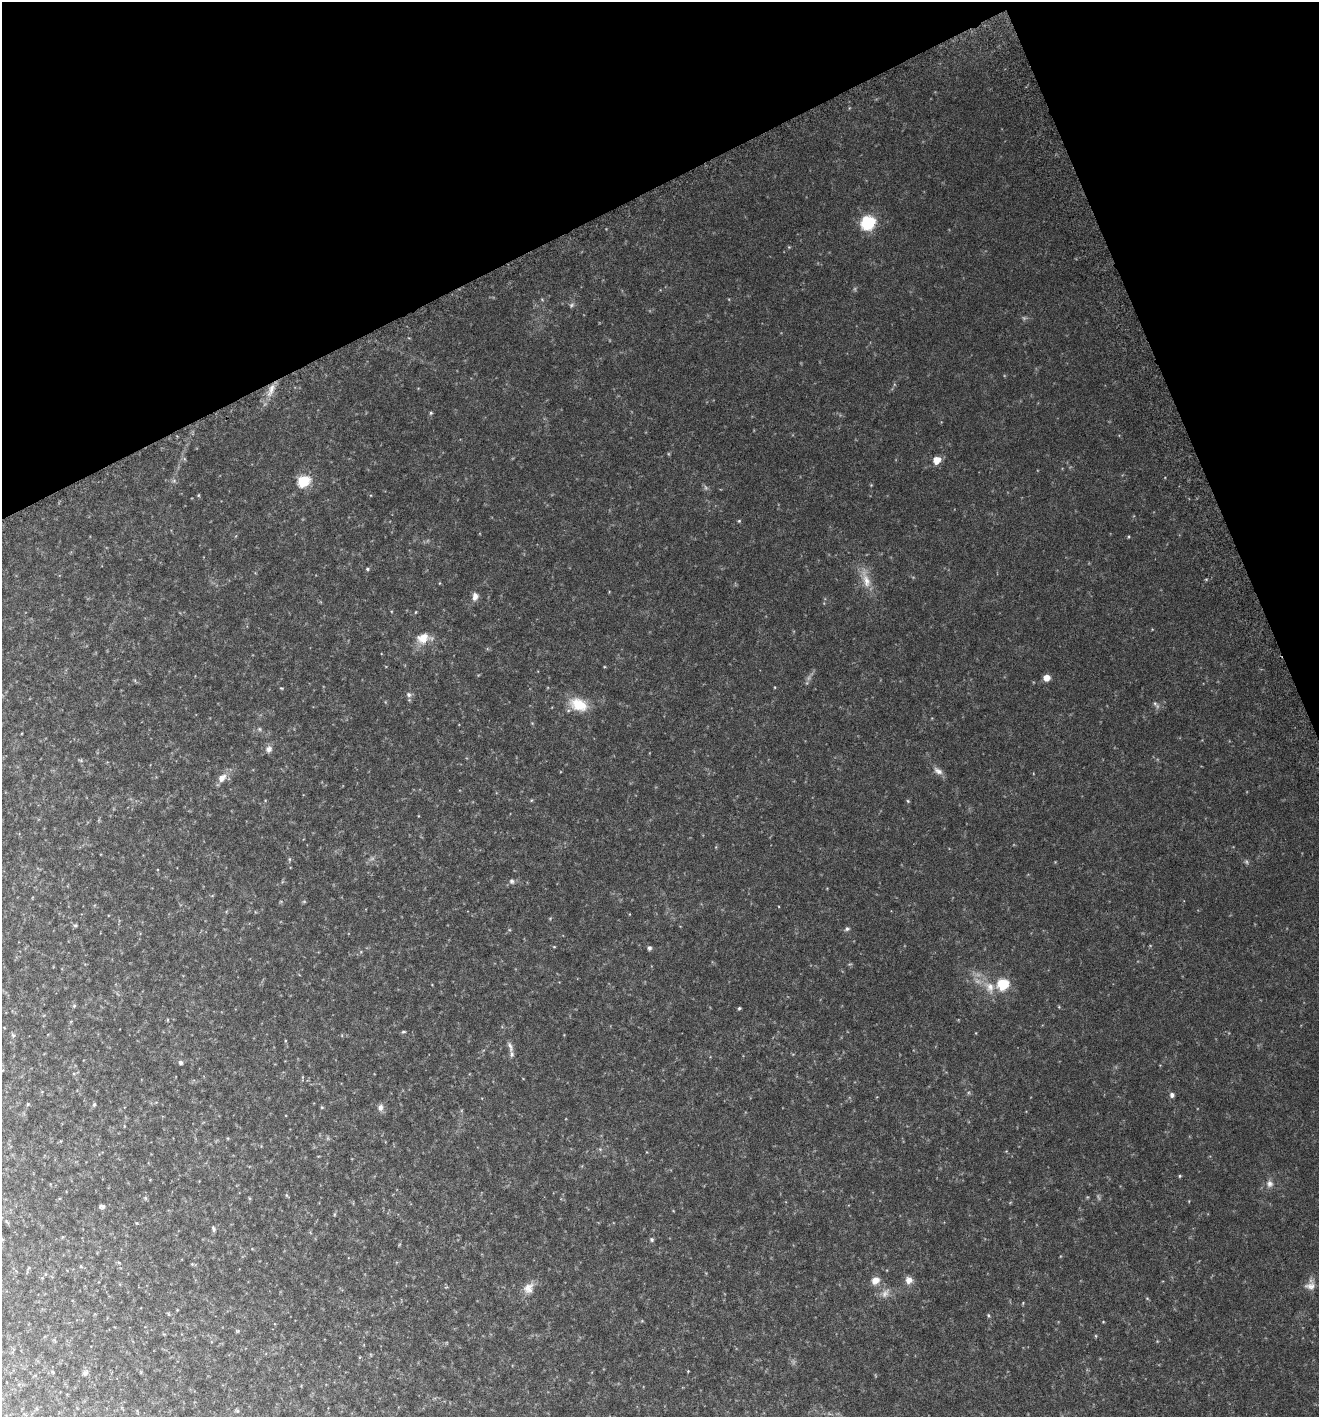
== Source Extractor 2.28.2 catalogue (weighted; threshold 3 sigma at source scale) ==
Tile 3 of 4 x 4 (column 3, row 1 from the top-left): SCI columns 2835-4151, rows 4281-5695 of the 5597 x 5730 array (HDU 1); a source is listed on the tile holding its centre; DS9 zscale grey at full resolution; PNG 1321 x 1419 px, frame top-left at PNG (2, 2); no overlay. Shown black and unused: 20% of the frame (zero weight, under 3 of 6 exposures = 3% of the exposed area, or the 3 px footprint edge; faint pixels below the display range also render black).
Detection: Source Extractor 2.28.2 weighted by HDU 2 'WHT'; one run over the whole footprint, this tile lists its part. Background 0.0507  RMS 0.0049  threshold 0.0201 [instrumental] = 3 sigma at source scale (4.09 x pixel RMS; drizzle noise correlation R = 1.36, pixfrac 0.8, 0.0396/0.0396 arcsec/px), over >= 5 px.
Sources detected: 53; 1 too faint to see at this stretch — not listed; the other 52 listed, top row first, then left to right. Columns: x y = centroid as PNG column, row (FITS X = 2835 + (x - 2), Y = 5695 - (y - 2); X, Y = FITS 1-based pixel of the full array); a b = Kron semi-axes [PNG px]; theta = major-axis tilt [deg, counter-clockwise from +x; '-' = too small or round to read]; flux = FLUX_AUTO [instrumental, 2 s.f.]
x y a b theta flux
868 223 7 6 - 59
271 389 16 6 70 3.4
431 413 5 4 - 0.54
937 460 7 6 - 5
303 481 6 6 - 37
739 521 4 4 - 0.43
367 569 5 4 - 0.54
866 581 20 9 -78 5.3
475 596 10 7 88 2.1
423 638 17 13 26 5.5
1047 678 6 5 - 3.8
281 688 5 3 - 0.36
409 695 7 6 - 1.2
1155 704 6 4 -20 0.67
578 705 20 13 -24 10
259 729 6 4 -71 0.57
269 749 9 8 - 1.8
938 771 14 7 -28 2.1
222 778 13 9 46 3.5
908 801 5 4 - 0.43
512 881 7 6 - 1
75 925 6 4 0 0.55
847 929 6 5 - 0.79
649 948 5 5 - 0.96
1003 984 6 6 - 28
990 987 13 10 -80 4
74 1006 5 5 - 0.58
739 1008 4 3 - 0.55
403 1032 6 4 5 0.53
510 1047 17 5 -77 2
181 1063 5 5 - 1
1172 1095 5 5 - 1.2
28 1104 4 4 - 0.47
94 1105 6 4 63 0.68
380 1107 9 7 88 1.7
1180 1176 4 4 - 0.43
1270 1184 8 8 - 1.9
102 1206 8 5 -7 1.1
214 1229 7 4 -71 0.75
652 1240 5 5 - 0.78
192 1264 4 4 - 0.45
81 1267 5 3 - 0.44
875 1280 10 8 21 3.2
909 1280 9 9 - 2.5
1310 1286 14 9 2 2.7
528 1288 15 12 66 3.8
885 1294 12 8 42 2.3
988 1315 5 4 - 0.51
1096 1336 5 3 - 0.36
359 1357 4 3 - 0.37
85 1373 7 6 - 1
237 1411 6 4 -2 0.59